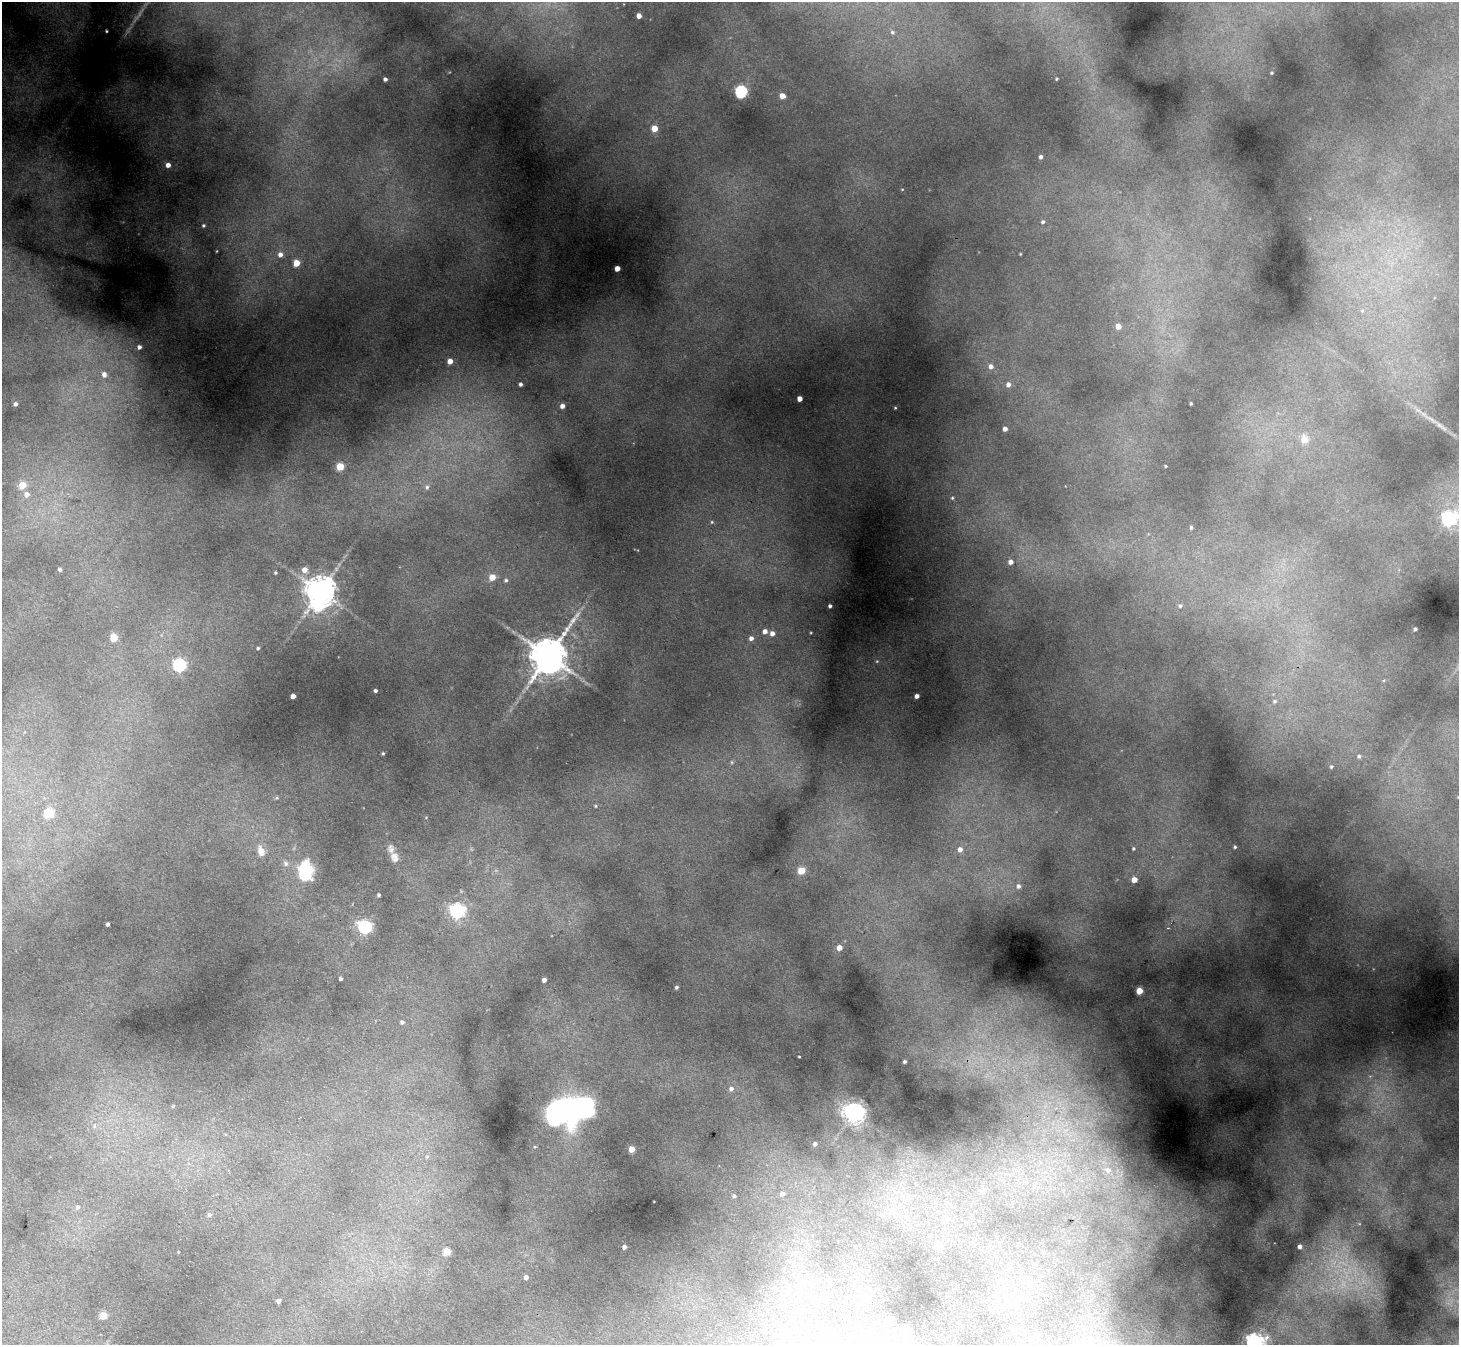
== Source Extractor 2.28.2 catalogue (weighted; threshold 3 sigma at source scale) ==
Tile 7 of 4 x 4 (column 3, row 2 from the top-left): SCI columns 2969-4425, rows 3055-4397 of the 5938 x 5969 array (HDU 1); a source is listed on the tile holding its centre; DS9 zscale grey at full resolution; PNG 1461 x 1347 px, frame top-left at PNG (2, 2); no overlay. Shown black and unused: <1% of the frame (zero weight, under 3 of 4 exposures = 7% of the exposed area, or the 3 px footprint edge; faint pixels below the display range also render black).
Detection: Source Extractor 2.28.2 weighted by HDU 2 'WHT'; one run over the whole footprint, this tile lists its part. Background 0.379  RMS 0.016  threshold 0.0713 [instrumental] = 3 sigma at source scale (4.5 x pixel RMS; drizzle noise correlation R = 1.50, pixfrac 1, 0.05/0.05 arcsec/px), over >= 5 px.
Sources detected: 107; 3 inside a brighter object's white glare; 1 long thin detection or spike segment (spike, bleed or trail) — not listed; the other 103 listed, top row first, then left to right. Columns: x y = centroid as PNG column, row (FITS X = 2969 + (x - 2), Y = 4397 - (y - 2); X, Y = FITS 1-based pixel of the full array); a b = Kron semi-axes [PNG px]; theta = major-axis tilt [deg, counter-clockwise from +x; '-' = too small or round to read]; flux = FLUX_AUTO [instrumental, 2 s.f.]
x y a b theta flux
639 16 4 4 - 8.1
107 31 3 2 - 1.1
892 32 5 4 - 2.2
385 79 3 3 - 3.5
741 92 6 5 - 180
782 96 5 5 - 10
654 128 4 4 - 19
1041 157 4 4 - 3.4
168 165 5 4 - 8
1043 222 4 4 - 2.5
203 225 4 4 - 2.1
280 254 6 6 - 7.2
296 263 5 5 - 21
617 269 4 4 - 12
1118 326 5 5 - 11
139 347 5 5 - 4.9
450 361 5 4 - 11
991 366 5 5 - 5.6
104 374 7 6 - 8.2
521 384 4 4 - 3.6
1008 384 5 4 - 5.2
800 399 4 4 - 9.7
16 404 5 5 - 4.3
1191 404 3 2 - 1.6
562 406 5 4 - 6.3
895 408 3 3 - 1.2
1005 429 4 4 - 5.9
1305 439 6 6 - 18
340 466 5 5 - 37
1166 466 3 2 - 1.1
22 485 5 4 - 31
427 487 5 5 - 2.9
27 494 6 6 - 6.5
952 498 5 4 - 1.8
1449 519 6 6 - 370
712 522 5 3 - 1.3
1191 527 4 3 - 1.8
1011 562 5 5 - 6.6
60 569 3 3 - 2.9
304 570 5 5 - 11
275 573 4 3 - 1.7
492 577 5 5 - 19
506 580 5 4 - 2.3
321 591 8 8 - 2200
830 606 3 3 - 3.2
1180 606 5 4 - 2.3
1415 629 3 3 - 2.2
765 631 5 4 - 6.4
772 633 5 5 - 6.5
114 637 11 9 75 8.6
751 638 5 4 - 4.9
258 648 3 3 - 1.8
548 656 11 9 55 3900
180 665 6 6 - 220
375 691 3 3 - 2.8
293 696 4 4 - 9
917 696 4 4 - 6.2
1275 701 5 4 - 2.2
383 753 4 4 - 1.7
1359 756 5 4 - 2.5
1331 767 4 4 - 1.9
596 806 5 3 - 1.3
49 813 6 5 - 54
1235 847 4 3 - 1.8
1133 848 5 4 - 1.9
960 849 5 5 - 6.6
261 851 14 8 -75 9.2
394 857 16 10 -79 11
306 869 22 20 -72 49
801 871 5 5 - 30
1134 880 5 4 - 11
1018 886 6 5 - 4.2
379 895 3 3 - 2.1
457 911 6 6 - 330
108 924 4 3 - 3.2
365 927 6 6 - 270
839 948 4 4 - 11
340 979 3 3 - 2.4
544 980 4 4 - 4.5
676 987 4 4 - 2.6
1139 991 4 4 - 28
402 1022 5 4 - 2.7
799 1057 3 2 - 1
905 1062 3 3 - 2.4
731 1089 6 5 - 4.5
173 1106 3 3 - 1.3
567 1112 38 24 0 190
854 1113 7 7 - 780
815 1144 4 4 - 3.8
631 1149 4 4 - 13
1108 1170 8 7 - 7.3
782 1194 5 4 - 4.8
734 1196 5 4 - 2.6
78 1207 6 5 - 3
209 1215 5 5 - 3.1
624 1247 4 4 - 5
1300 1247 4 3 - 4.3
447 1252 5 5 - 34
526 1277 4 4 - 4.9
278 1301 4 4 - 4.5
103 1316 5 5 - 28
904 1330 5 5 - 62
1254 1342 7 6 - 530
Isophote crosses this tile's border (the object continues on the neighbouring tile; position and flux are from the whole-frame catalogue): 2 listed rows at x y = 1449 519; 1254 1342